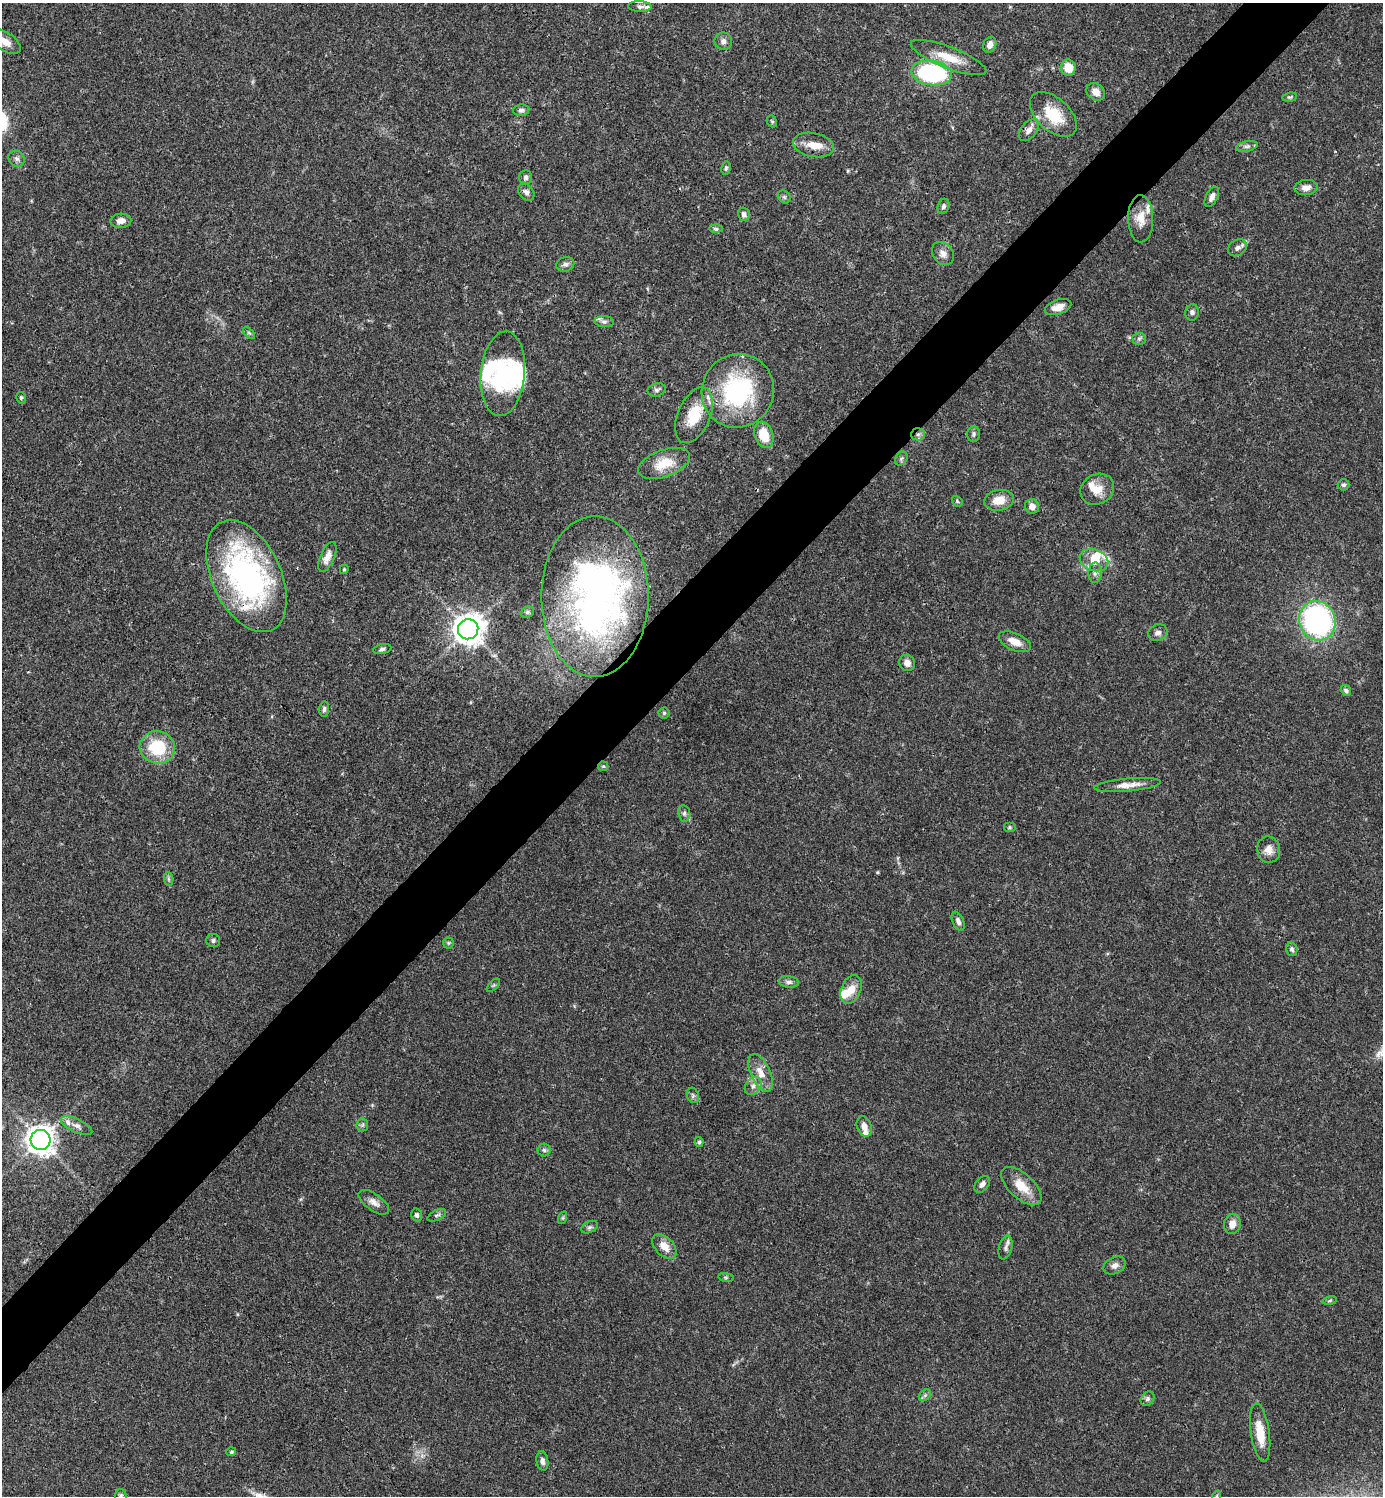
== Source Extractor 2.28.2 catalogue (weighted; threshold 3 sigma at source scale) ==
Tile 10 of 4 x 4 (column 2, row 3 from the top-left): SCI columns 1680-3060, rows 1496-2989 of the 5981 x 5981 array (HDU 1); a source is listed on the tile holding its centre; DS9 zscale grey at full resolution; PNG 1385 x 1498 px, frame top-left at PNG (2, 3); each listed source drawn as its Kron ellipse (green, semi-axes under 4 px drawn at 4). Shown black and unused: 5% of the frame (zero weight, under 3 of 4 exposures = <1% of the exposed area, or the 3 px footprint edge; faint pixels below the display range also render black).
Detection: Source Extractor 2.28.2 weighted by HDU 2 'WHT'; one run over the whole footprint, this tile lists its part. Background 0.0389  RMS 0.0027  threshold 0.0121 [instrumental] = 3 sigma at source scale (4.5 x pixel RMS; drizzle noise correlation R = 1.50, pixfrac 1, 0.05/0.05 arcsec/px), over >= 5 px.
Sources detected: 123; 2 inside a brighter object's white glare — neither listed nor drawn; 12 inside a brighter listed object's ellipse — not listed separately; the other 109 listed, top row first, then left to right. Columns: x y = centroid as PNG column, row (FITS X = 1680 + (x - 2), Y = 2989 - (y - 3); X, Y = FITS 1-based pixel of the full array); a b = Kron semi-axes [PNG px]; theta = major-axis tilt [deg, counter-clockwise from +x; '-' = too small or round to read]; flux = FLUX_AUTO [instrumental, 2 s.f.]
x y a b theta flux
640 6 12 5 -2 0.78
723 41 9 8 - 1.2
5 42 18 9 -33 3.1
990 45 8 6 65 1.5
948 57 40 10 -21 6.4
1068 68 8 7 - 4.4
932 73 20 12 -7 37
1096 92 10 8 -37 2
1290 97 7 4 8 0.43
521 110 8 6 3 0.76
1053 114 28 16 -42 8.7
772 121 6 4 -67 0.38
1029 130 12 7 51 1.6
814 145 21 12 -12 3.7
1247 146 11 5 11 0.81
17 159 8 7 - 0.93
726 168 7 4 80 0.45
526 177 7 6 - 0.78
1306 187 11 7 5 1.8
526 192 9 7 -48 0.98
784 197 7 5 -45 0.58
1212 197 11 6 63 1.4
943 206 8 5 68 0.66
744 214 7 5 -76 0.83
1141 219 24 12 -89 3.7
121 221 10 7 3 1.8
716 229 7 4 -2 0.47
1237 248 10 7 35 1.1
943 253 13 10 -51 1.7
565 264 9 7 16 1
1058 307 14 7 18 2.3
1192 312 8 7 - 0.83
604 322 10 5 -4 0.81
249 333 7 4 -44 0.44
1139 339 6 6 - 0.62
503 374 42 22 85 20
657 390 9 6 14 0.8
738 391 37 35 57 34
21 398 6 4 -76 0.42
694 415 29 16 67 8.4
918 434 6 6 - 0.82
973 434 8 6 89 0.68
764 435 13 9 -72 5.9
901 459 7 5 55 0.64
664 463 27 13 20 6.2
1344 485 6 5 - 0.53
1097 489 17 15 30 3.9
999 500 15 10 9 3.9
957 501 6 4 -50 0.38
1032 506 7 7 - 1.7
327 557 16 7 66 2.4
1094 560 15 10 -22 3.5
344 569 5 3 - 0.33
1095 573 10 6 89 1
247 576 60 34 -65 69
595 596 80 53 90 120
527 612 7 5 21 0.5
1317 621 20 18 -65 58
468 629 10 10 - 340
1158 633 10 8 24 1.1
1015 642 17 8 -24 3
382 649 9 5 12 0.68
907 663 8 8 - 1.6
1346 690 6 4 -56 0.55
324 709 7 5 82 0.7
664 713 5 5 - 0.45
157 747 18 16 -13 13
603 766 5 4 - 0.33
1127 785 33 6 6 3.1
684 813 8 6 -79 0.77
1009 827 6 5 - 0.39
1269 850 13 11 -78 2.3
168 879 7 4 -89 0.57
958 921 10 5 -66 1.2
213 941 7 6 - 0.62
448 943 5 5 - 0.42
1292 949 7 5 -73 0.66
789 982 10 6 -5 0.94
493 985 8 3 45 0.35
851 989 15 9 68 3.4
761 1073 20 9 -65 3.5
753 1086 10 7 54 1.3
693 1095 8 5 -70 0.63
362 1125 6 6 - 0.56
76 1126 17 6 -24 1.5
864 1127 10 7 -71 1.8
40 1140 10 10 - 260
699 1142 5 4 - 0.43
544 1150 6 6 - 0.61
982 1184 9 6 49 1.2
1021 1186 25 12 -43 5.2
374 1202 18 8 -35 1.8
417 1215 6 5 - 0.66
437 1215 10 5 26 0.66
562 1218 6 4 71 0.36
1232 1224 10 8 79 2.2
590 1227 9 5 26 0.67
664 1246 14 9 -46 3.3
1005 1247 12 6 76 1.1
1115 1266 11 8 26 1.3
726 1277 8 4 -8 0.42
1330 1301 7 3 10 0.38
925 1395 6 5 - 0.55
1148 1399 8 6 53 0.65
1260 1433 29 9 -82 6.1
231 1452 5 4 - 0.39
542 1461 10 6 -81 1
120 1496 7 6 - 0.65
1217 1496 6 3 72 0.31
Overlapping masked pixels (flux is a lower limit): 2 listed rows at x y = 918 434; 247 576
Isophote crosses this tile's border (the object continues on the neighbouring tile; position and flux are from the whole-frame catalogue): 3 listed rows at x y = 5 42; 120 1496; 1217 1496